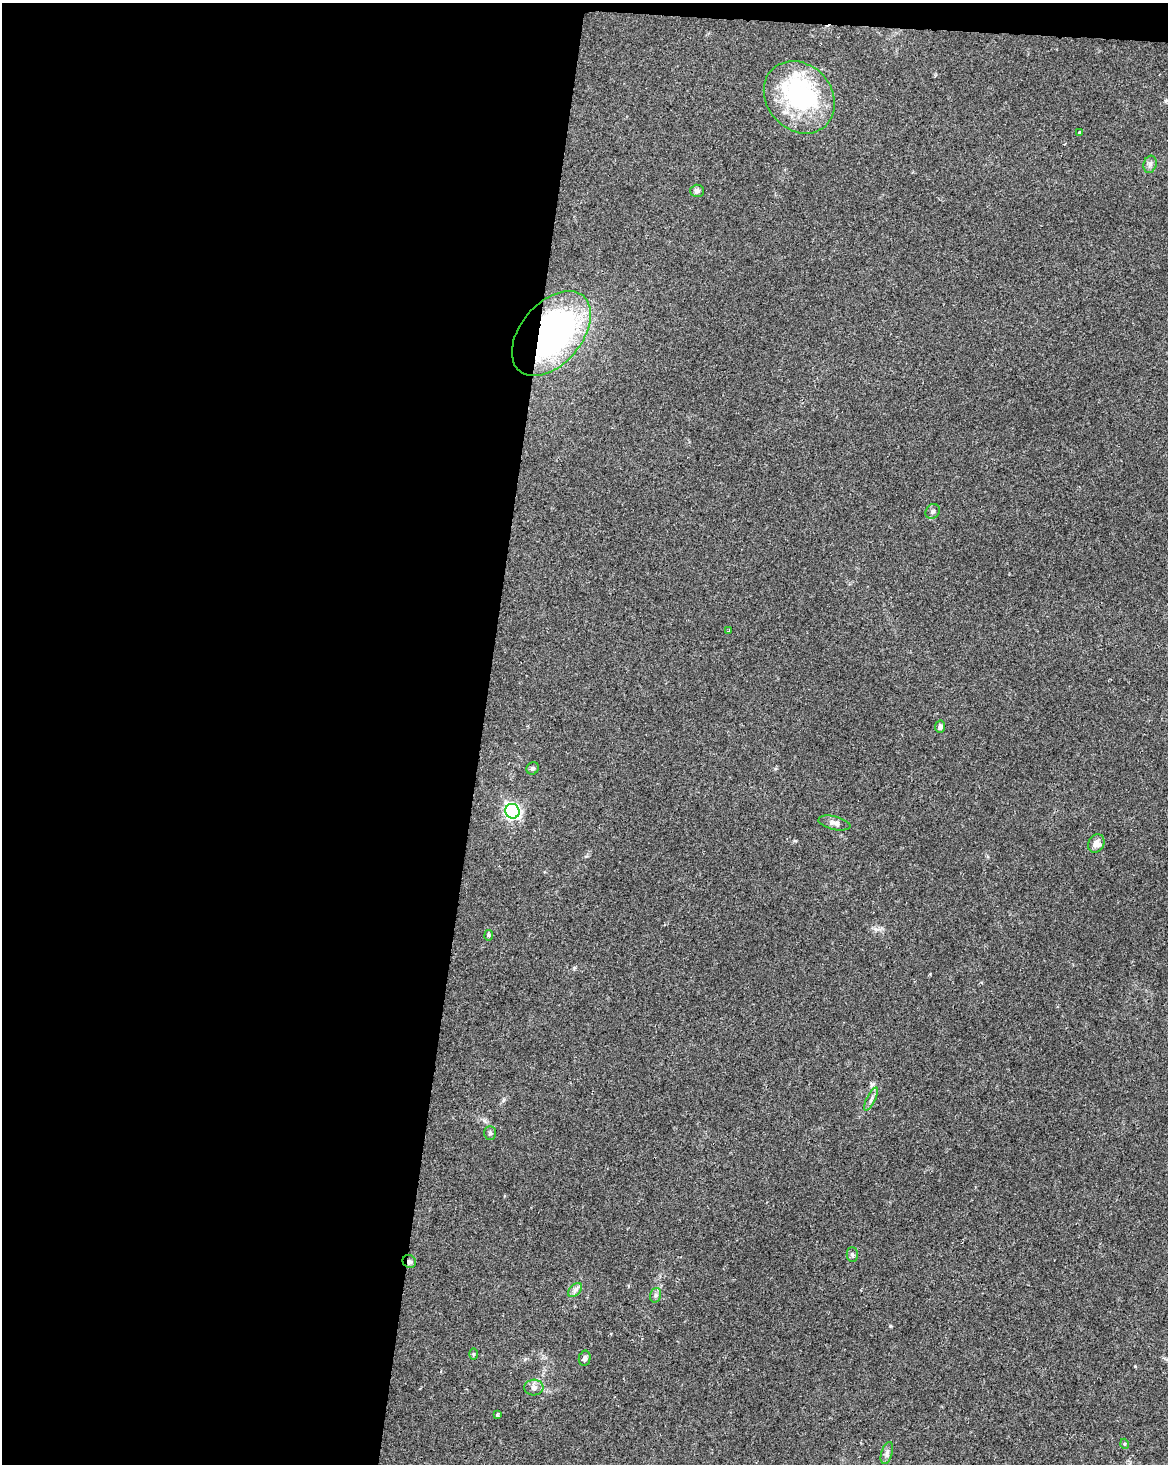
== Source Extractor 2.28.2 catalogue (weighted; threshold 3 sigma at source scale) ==
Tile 1 of 4 x 3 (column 1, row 1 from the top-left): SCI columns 1-1166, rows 3150-4611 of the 4670 x 4895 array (HDU 1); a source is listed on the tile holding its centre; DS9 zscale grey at full resolution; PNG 1170 x 1466 px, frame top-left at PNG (2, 3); each listed source drawn as its Kron ellipse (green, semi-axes under 4 px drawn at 4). Shown black and unused: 42% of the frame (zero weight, under 2 of 3 exposures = <1% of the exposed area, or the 3 px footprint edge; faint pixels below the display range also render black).
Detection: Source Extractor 2.28.2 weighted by HDU 2 'WHT'; one run over the whole footprint, this tile lists its part. Background 0.062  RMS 0.0069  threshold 0.0309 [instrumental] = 3 sigma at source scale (4.5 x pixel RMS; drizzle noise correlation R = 1.50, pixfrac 1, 0.0396/0.0396 arcsec/px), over >= 5 px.
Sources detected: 28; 2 inside a brighter object's white glare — neither listed nor drawn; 1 inside a brighter listed object's ellipse — not listed separately; the other 25 listed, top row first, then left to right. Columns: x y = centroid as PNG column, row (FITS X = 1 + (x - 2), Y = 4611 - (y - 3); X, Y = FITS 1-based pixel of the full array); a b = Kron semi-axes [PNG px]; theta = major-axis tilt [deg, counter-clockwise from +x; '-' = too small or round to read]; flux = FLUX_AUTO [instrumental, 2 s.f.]
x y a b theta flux
799 97 39 32 -48 71
1079 132 3 2 - 0.76
1150 164 9 6 73 2.2
697 191 7 6 - 2
551 333 49 30 50 200
933 511 8 6 47 1.8
729 630 3 3 - 0.65
940 727 6 5 - 2.4
533 768 6 6 - 1.3
512 811 7 7 - 160
834 823 16 6 -13 3.4
1096 843 9 7 59 4.3
489 935 5 4 - 1.2
871 1099 13 3 62 1.9
490 1133 7 5 -88 1.3
852 1254 7 5 -89 1.4
409 1262 7 6 - 1.9
575 1290 8 5 46 2.2
656 1295 7 5 74 1.6
473 1354 6 4 89 0.77
585 1358 7 5 78 1.9
534 1388 9 8 - 3.2
497 1415 3 3 - 1
1125 1444 5 3 - 0.6
887 1453 11 5 72 2.3
Overlapping masked pixels (flux is a lower limit): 2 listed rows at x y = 551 333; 409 1262
Unlisted compact peaks at least as high as the median listed source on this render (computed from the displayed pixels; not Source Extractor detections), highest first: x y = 890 1326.